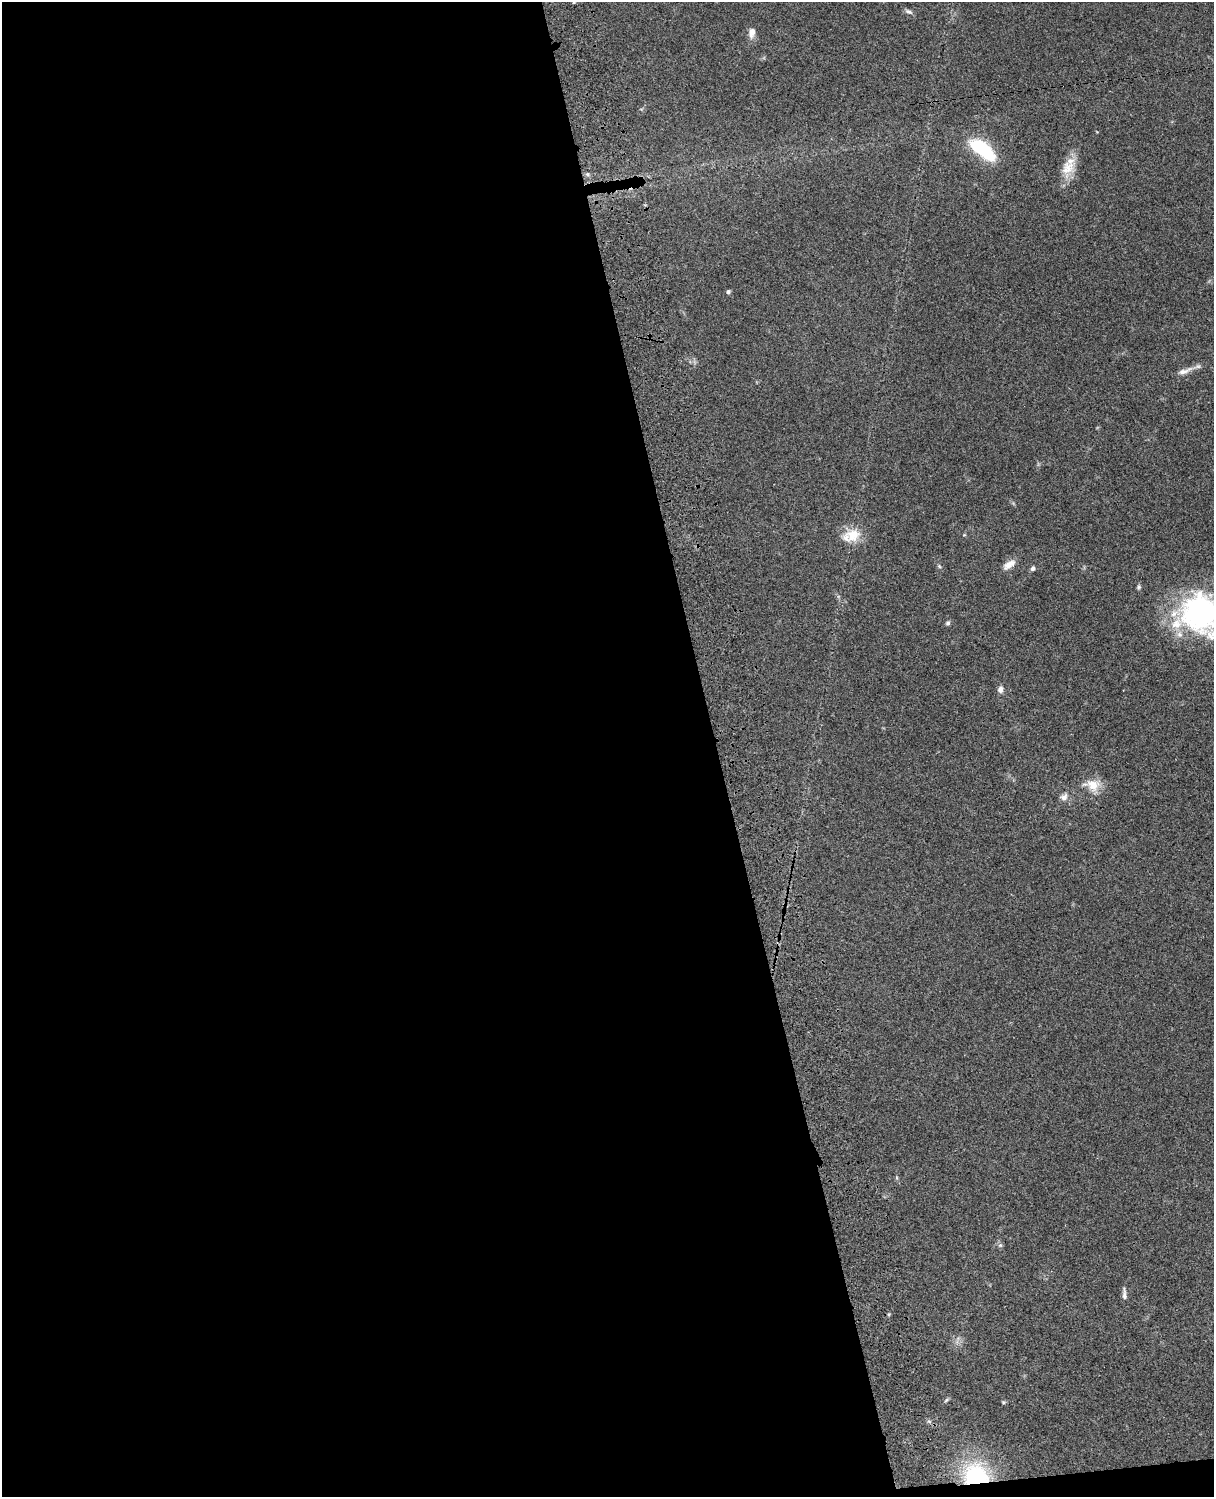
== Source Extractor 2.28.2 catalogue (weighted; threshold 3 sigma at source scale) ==
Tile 9 of 4 x 3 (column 1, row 3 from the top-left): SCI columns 121-1332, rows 277-1771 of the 5086 x 4926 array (HDU 1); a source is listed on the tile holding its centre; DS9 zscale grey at full resolution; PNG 1216 x 1499 px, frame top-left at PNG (2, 2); no overlay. Shown black and unused: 60% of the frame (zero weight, under 3 of 4 exposures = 6% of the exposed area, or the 3 px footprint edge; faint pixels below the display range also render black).
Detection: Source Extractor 2.28.2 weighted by HDU 2 'WHT'; one run over the whole footprint, this tile lists its part. Background 0.0863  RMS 0.0061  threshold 0.0276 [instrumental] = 3 sigma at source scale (4.5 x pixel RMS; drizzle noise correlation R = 1.50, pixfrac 1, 0.05/0.05 arcsec/px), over >= 5 px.
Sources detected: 25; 1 inside a brighter listed object's ellipse — not listed separately; the other 24 listed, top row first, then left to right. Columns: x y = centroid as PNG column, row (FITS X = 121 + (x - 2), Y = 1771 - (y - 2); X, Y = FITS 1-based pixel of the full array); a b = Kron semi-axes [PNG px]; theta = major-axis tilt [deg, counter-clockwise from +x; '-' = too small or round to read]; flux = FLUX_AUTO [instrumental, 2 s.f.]
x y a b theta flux
909 11 10 5 -23 1.8
752 32 12 7 79 4.5
982 149 33 13 -37 39
1067 168 25 18 66 12
587 174 6 5 - 1.2
728 292 4 4 - 1.5
1185 371 25 7 19 4.8
851 535 24 16 16 13
964 535 5 3 - 0.47
1009 564 19 8 32 5.2
939 566 6 4 -44 0.9
1033 568 6 5 - 1.6
1139 587 7 5 71 1.1
1200 614 50 42 8 120
948 623 6 6 - 1.2
1000 689 8 6 81 2.8
1093 785 18 15 -30 9.9
1064 797 11 8 48 3
1000 1245 7 5 42 1.1
1124 1294 17 5 -85 2.6
889 1314 5 4 - 0.76
946 1400 8 4 36 0.97
1003 1402 5 4 - 0.73
976 1476 26 24 -15 57
Overlapping masked pixels (flux is a lower limit): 1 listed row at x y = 976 1476
Isophote crosses this tile's border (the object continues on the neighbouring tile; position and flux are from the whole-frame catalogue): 1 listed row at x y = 1200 614